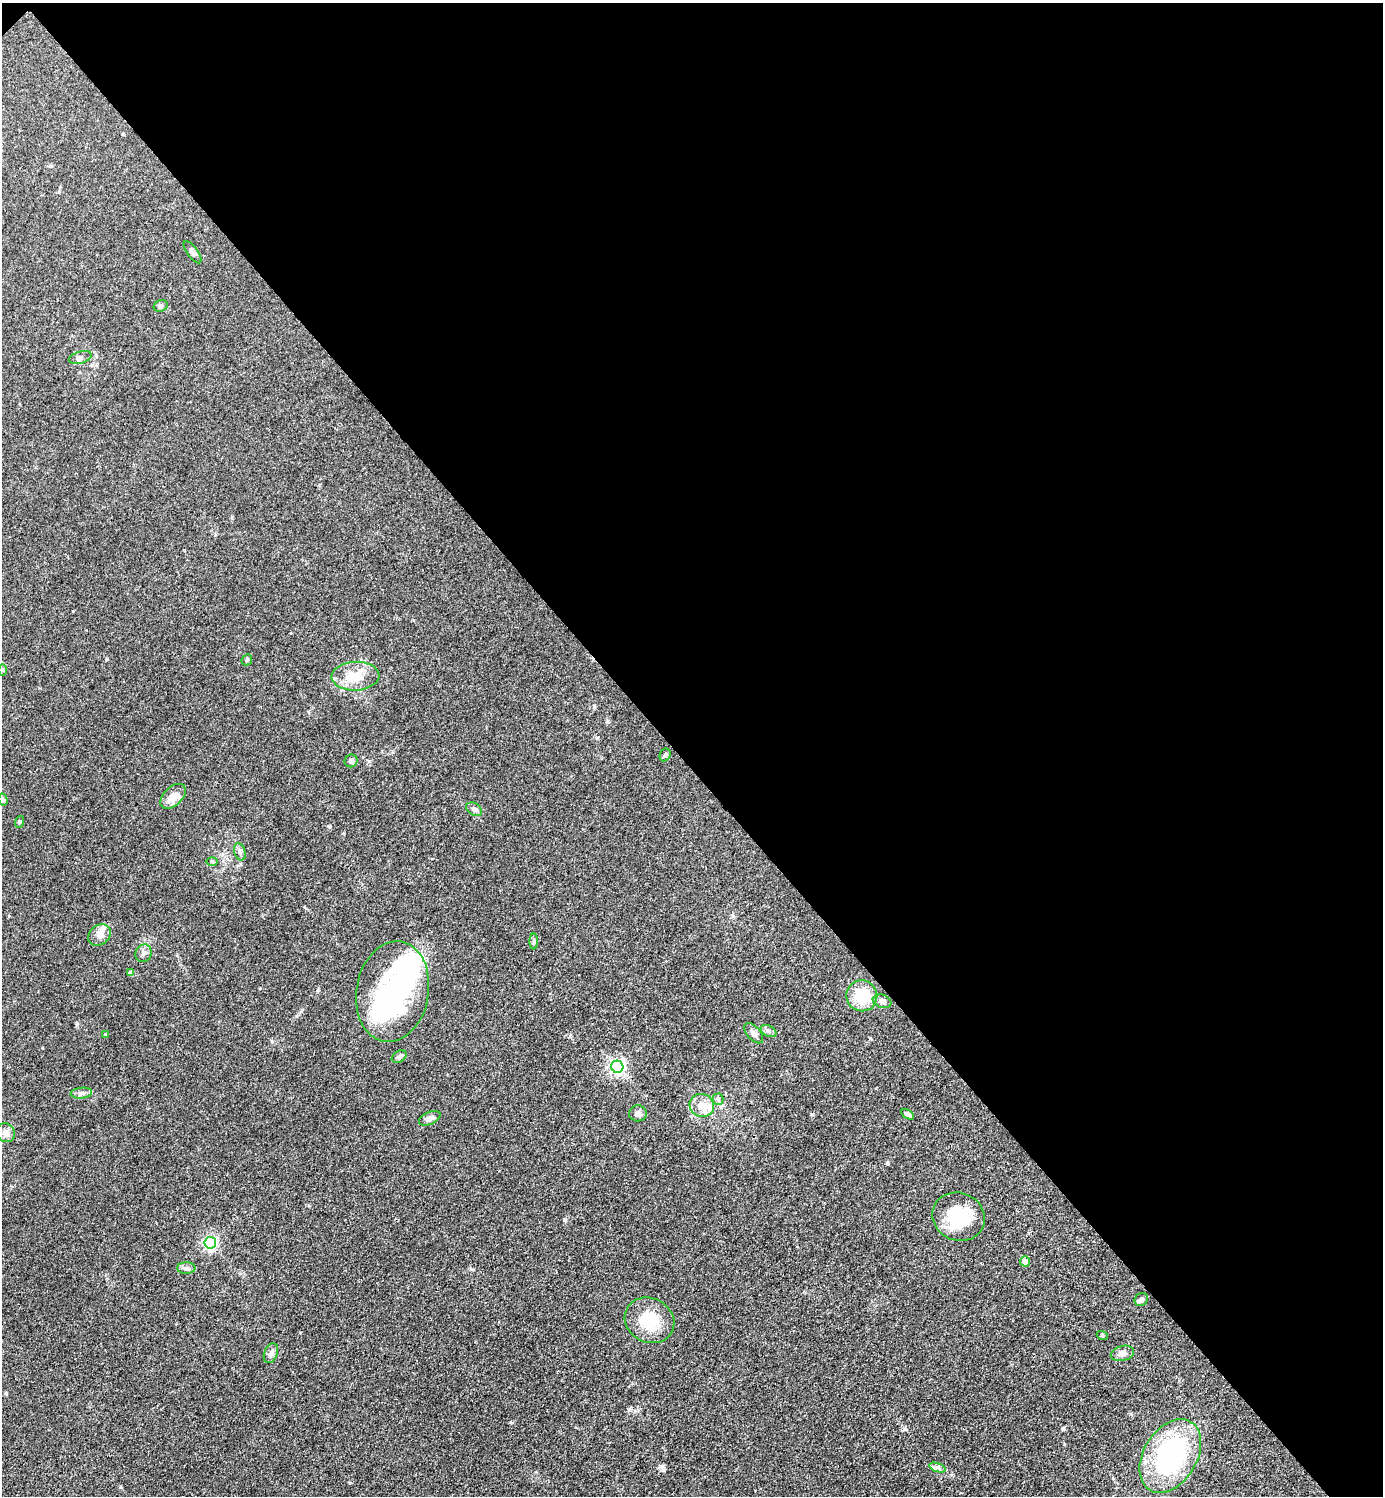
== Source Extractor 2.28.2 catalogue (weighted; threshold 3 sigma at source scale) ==
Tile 3 of 4 x 4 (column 3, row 1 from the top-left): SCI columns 3062-4442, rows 4486-5979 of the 5980 x 5982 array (HDU 1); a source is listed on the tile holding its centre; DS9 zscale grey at full resolution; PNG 1385 x 1498 px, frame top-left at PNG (2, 3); each listed source drawn as its Kron ellipse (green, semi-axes under 4 px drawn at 4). Shown black and unused: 51% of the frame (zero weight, under 3 of 4 exposures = <1% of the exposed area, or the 3 px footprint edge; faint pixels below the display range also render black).
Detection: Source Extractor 2.28.2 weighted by HDU 2 'WHT'; one run over the whole footprint, this tile lists its part. Background 0.0863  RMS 0.0063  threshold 0.0286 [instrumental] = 3 sigma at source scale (4.5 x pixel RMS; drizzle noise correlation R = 1.50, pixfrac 1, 0.05/0.05 arcsec/px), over >= 5 px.
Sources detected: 47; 2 inside a brighter object's white glare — neither listed nor drawn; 1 inside a brighter listed object's ellipse — not listed separately; the other 44 listed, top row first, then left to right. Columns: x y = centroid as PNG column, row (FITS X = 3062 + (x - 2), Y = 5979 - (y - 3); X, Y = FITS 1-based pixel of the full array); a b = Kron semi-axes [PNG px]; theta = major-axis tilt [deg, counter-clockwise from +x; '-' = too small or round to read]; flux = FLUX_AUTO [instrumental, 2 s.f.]
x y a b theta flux
193 252 13 5 -53 2
161 306 7 5 23 1.3
80 358 11 6 16 2
247 660 6 5 - 0.89
2 670 6 4 -89 0.9
355 676 24 14 2 14
665 755 6 5 - 1.1
351 761 6 6 - 1.8
173 796 15 9 43 7.6
3 800 6 4 -77 1
474 809 9 6 -33 1.8
19 822 6 3 72 0.7
240 852 9 5 -73 1.6
212 861 6 4 -1 0.9
99 935 12 9 41 4.4
534 942 8 4 -90 1.1
144 953 9 8 - 2.5
131 973 4 4 - 2.9
393 992 51 36 80 96
862 996 15 15 - 21
882 1001 9 6 -20 3
769 1031 8 5 -28 1.7
754 1033 12 6 -48 2.7
106 1034 4 4 - 1.2
399 1057 8 5 31 1.7
617 1067 6 6 - 160
81 1093 11 5 5 2
718 1099 5 5 - 1.2
702 1105 12 11 - 7.4
638 1113 9 8 - 2.6
908 1114 7 4 -32 2.1
430 1118 11 6 24 2.8
6 1133 10 8 -47 3.6
958 1217 27 23 -24 31
210 1243 6 6 - 130
1025 1261 5 5 - 4.2
186 1268 9 5 0 1.9
1141 1299 7 6 - 2.4
650 1320 25 22 -29 22
1102 1335 5 3 - 0.69
271 1353 10 6 67 2.3
1122 1353 12 7 14 3.3
1170 1456 40 26 59 100
937 1467 9 4 -19 1.7
Unlisted compact peaks at least as high as the median listed source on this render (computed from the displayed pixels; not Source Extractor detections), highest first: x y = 812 1114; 662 1466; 564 1220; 1063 1429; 887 1163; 870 1038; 369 761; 471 1269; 904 1429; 107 659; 318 990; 510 1422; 349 1483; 329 826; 570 1036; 296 1016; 73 611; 1064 1444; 42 1048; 629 1410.